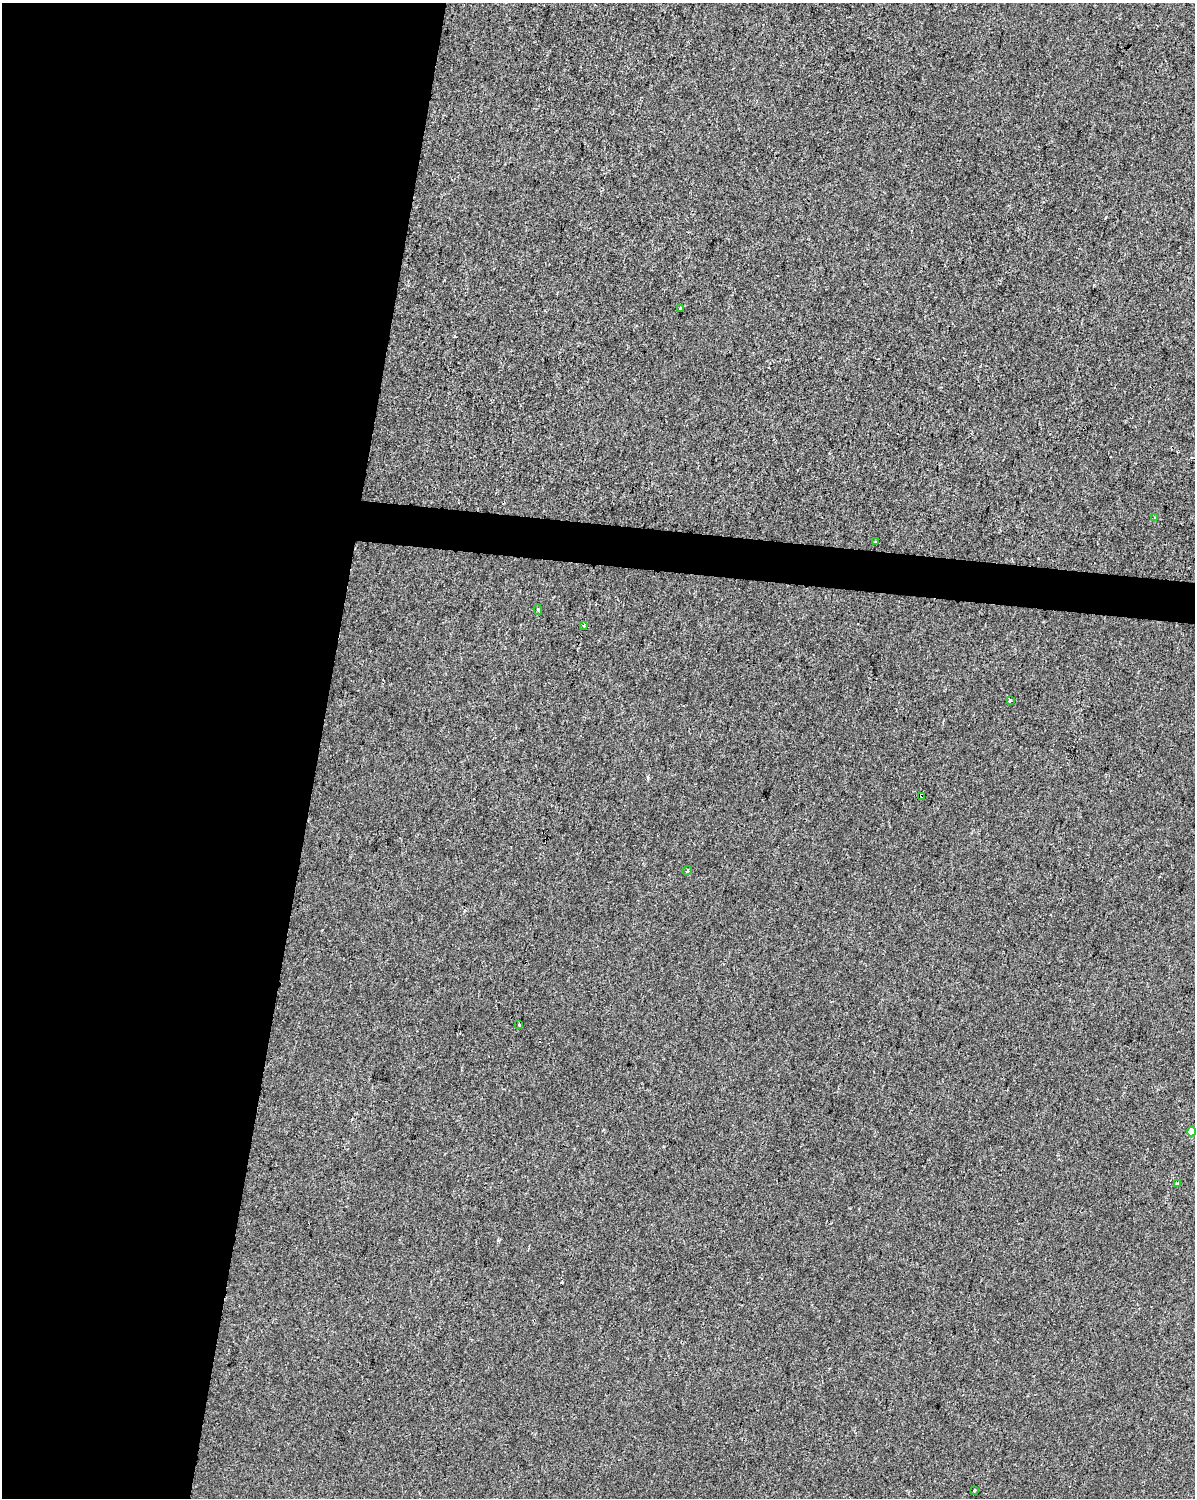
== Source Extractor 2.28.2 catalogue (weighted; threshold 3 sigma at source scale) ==
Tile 5 of 4 x 3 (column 1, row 2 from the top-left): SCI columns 1-1193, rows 1721-3216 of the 4778 x 4994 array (HDU 1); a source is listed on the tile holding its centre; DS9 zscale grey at full resolution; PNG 1197 x 1500 px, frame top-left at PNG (2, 3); each listed source drawn as its Kron ellipse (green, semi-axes under 4 px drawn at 4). Shown black and unused: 28% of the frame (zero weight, under 2 of 3 exposures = <1% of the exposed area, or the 3 px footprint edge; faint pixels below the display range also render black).
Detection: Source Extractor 2.28.2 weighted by HDU 2 'WHT'; one run over the whole footprint, this tile lists its part. Background -1.15e-04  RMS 0.0042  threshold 0.0191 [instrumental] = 3 sigma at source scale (4.5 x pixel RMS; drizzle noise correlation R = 1.50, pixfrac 1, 0.0396/0.0396 arcsec/px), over >= 5 px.
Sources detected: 13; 1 cosmic-ray / hot-pixel residue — neither listed nor drawn; the other 12 listed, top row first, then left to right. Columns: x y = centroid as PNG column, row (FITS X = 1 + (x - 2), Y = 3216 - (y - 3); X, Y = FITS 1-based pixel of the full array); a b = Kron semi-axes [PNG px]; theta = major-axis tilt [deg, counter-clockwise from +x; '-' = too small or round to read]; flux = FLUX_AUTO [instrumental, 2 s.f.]
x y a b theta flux
680 308 3 3 - 1.8
1155 518 4 3 - 0.48
875 542 3 3 - 0.64
538 610 5 4 - 0.65
584 626 4 3 - 0.42
1010 700 3 3 - 1.9
922 796 3 3 - 12
687 871 5 4 - 0.6
519 1024 3 2 - 0.34
1191 1132 5 4 - 4.8
1177 1184 4 3 - 0.55
974 1490 3 3 - 0.78
Overlapping masked pixels (flux is a lower limit): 1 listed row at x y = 922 796